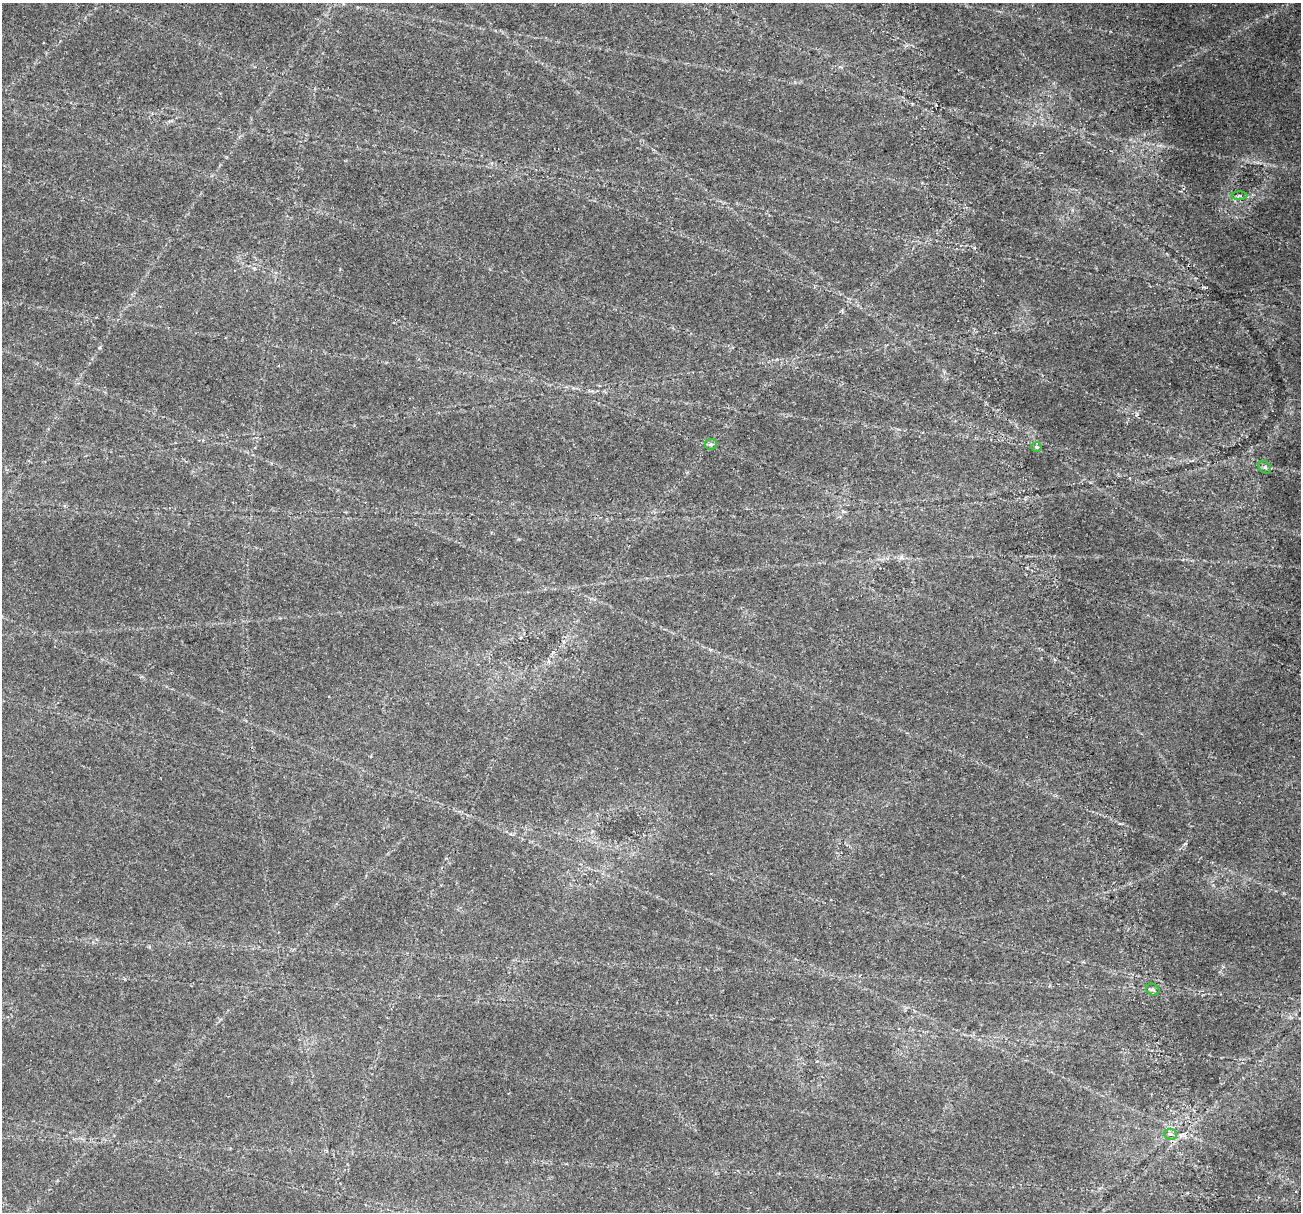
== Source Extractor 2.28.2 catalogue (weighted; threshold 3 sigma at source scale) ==
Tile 10 of 4 x 4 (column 2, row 3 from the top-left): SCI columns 1715-3013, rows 1772-2981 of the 6026 x 5914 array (HDU 1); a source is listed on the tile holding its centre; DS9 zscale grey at full resolution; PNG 1303 x 1214 px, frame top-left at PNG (2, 3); each listed source drawn as its Kron ellipse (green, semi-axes under 4 px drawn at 4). Shown black and unused: <1% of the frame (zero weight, under 2 of 4 exposures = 22% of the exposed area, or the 3 px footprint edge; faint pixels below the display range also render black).
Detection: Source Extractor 2.28.2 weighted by HDU 2 'WHT'; one run over the whole footprint, this tile lists its part. Background 0.0614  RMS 0.0038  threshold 0.0169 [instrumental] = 3 sigma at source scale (4.5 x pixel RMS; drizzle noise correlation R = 1.50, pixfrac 1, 0.0396/0.0396 arcsec/px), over >= 5 px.
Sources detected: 6; all 6 listed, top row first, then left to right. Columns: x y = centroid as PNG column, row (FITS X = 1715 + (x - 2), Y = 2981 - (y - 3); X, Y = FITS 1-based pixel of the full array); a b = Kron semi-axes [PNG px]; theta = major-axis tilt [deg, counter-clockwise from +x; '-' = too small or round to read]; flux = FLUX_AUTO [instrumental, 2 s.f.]
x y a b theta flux
1239 196 8 4 0 0.56
711 444 6 5 - 0.73
1037 447 5 5 - 0.57
1265 467 7 5 -47 0.75
1153 989 7 5 -31 0.79
1171 1134 6 5 - 0.82